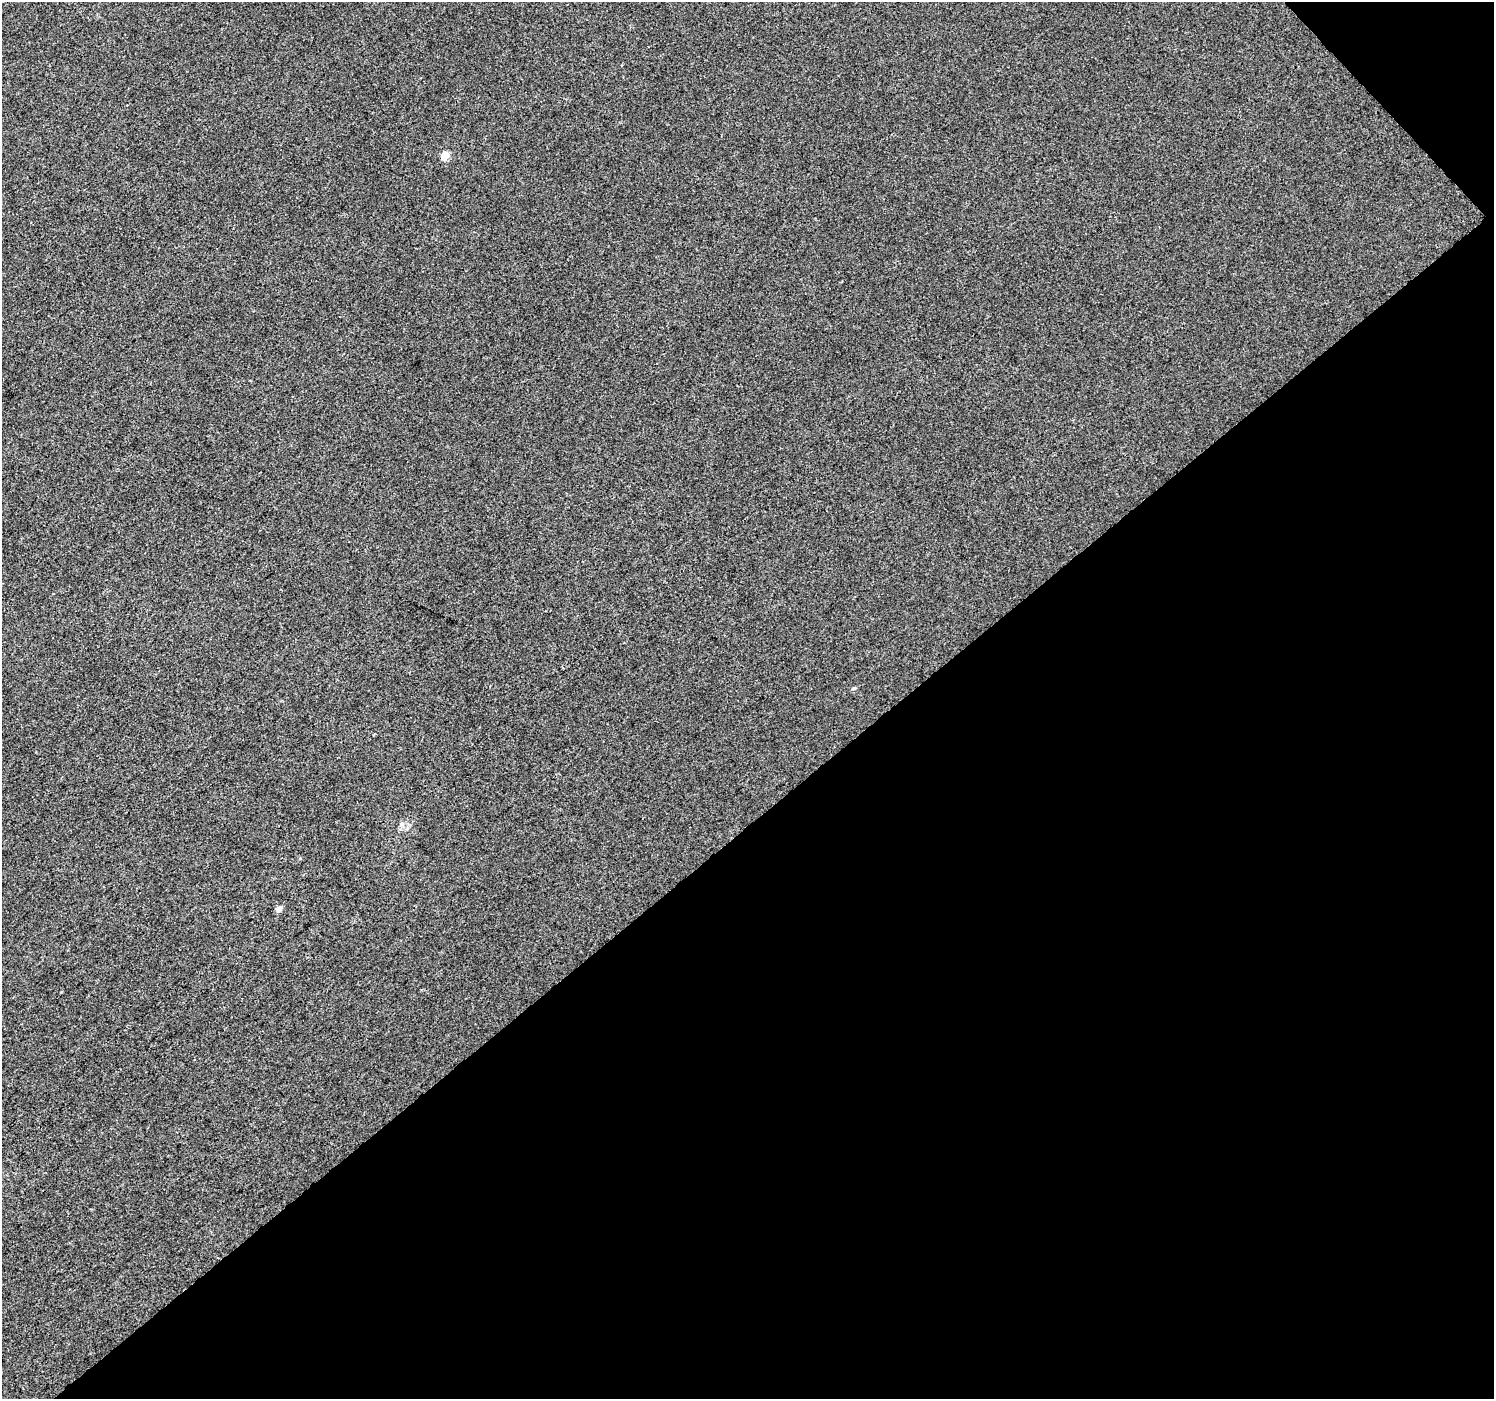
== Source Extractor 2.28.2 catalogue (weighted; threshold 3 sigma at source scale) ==
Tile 12 of 4 x 4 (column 4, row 3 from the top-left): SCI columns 4529-6020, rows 1649-3045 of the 6066 x 6027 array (HDU 1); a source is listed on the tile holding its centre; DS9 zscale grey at full resolution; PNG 1496 x 1401 px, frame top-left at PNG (2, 2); no overlay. Shown black and unused: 42% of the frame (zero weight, under 3 of 4 exposures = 5% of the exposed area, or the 3 px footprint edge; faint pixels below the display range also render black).
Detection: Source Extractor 2.28.2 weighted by HDU 2 'WHT'; one run over the whole footprint, this tile lists its part. Background -8.82e-04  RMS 0.0046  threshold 0.0208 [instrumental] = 3 sigma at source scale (4.5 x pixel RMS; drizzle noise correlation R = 1.50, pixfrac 1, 0.0396/0.0396 arcsec/px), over >= 5 px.
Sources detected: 4; all 4 listed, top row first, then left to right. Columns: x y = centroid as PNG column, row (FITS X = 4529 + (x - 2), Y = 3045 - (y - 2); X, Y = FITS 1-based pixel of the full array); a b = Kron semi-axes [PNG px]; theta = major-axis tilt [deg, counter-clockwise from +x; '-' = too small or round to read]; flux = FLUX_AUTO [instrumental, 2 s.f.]
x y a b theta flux
445 156 5 4 - 11
853 688 6 4 28 0.85
402 824 7 6 - 1.3
279 909 5 4 - 3.3